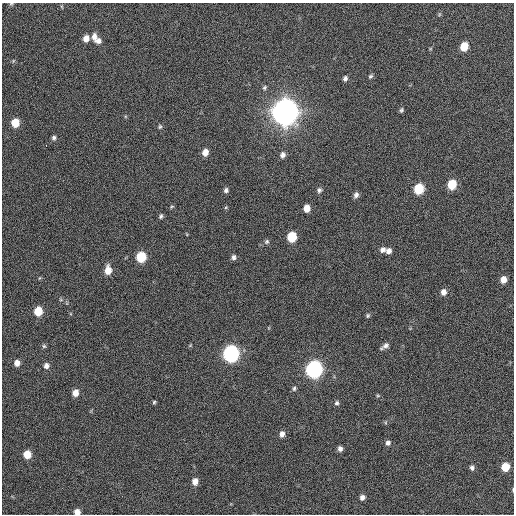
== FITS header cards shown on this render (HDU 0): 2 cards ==
NAXIS1  =                  512 / Axis length
NAXIS2  =                  512 / Axis length

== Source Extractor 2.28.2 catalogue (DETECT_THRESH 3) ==
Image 512 x 512 px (HDU 0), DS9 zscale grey, 1 PNG px = 1 image px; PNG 516 x 516 px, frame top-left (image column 1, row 512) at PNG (2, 3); no overlay
Background 503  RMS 21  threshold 64.2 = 3 sigma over >= 5 px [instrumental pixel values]
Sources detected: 58; all 58 listed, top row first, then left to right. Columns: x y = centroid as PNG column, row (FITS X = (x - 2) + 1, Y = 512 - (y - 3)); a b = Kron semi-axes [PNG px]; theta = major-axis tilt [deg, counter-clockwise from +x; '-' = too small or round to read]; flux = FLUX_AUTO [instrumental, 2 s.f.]
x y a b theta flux
11 4 5 5 - 1.8e+03
439 14 6 4 -73 1.7e+03
94 36 10 6 -86 7.8e+03
86 38 7 6 - 1.0e+04
98 41 8 7 - 6.2e+03
464 46 7 6 - 2.7e+04
13 61 5 3 - 1.5e+03
370 76 6 4 39 2.3e+03
345 78 6 5 - 3.8e+03
264 87 6 5 - 2.6e+03
401 110 6 5 - 2.4e+03
285 112 10 9 - 2.4e+06
15 123 7 6 - 2.8e+04
160 127 6 5 - 2.2e+03
54 138 6 5 - 3.3e+03
46 145 2 2 - 3.0e+03
205 152 7 6 - 1.1e+04
283 155 7 6 - 5.9e+03
452 184 7 6 - 3.9e+04
419 189 7 6 - 5.5e+04
226 190 6 5 - 3.6e+03
319 190 7 6 - 3.7e+03
356 195 7 6 - 4.8e+03
172 207 6 4 44 1.7e+03
307 208 6 5 - 1.4e+04
161 216 6 4 63 2.8e+03
292 237 7 6 - 5.5e+04
267 241 6 6 - 3.0e+03
383 250 8 6 25 6.4e+03
389 251 7 6 - 6.3e+03
141 257 7 6 - 6.0e+04
234 257 7 5 87 4.4e+03
108 270 8 6 88 1.9e+04
503 280 6 5 - 1.2e+04
443 292 7 6 - 7.8e+03
38 311 7 6 - 3.2e+04
368 315 5 5 - 2.3e+03
44 346 6 5 - 2.2e+03
385 346 9 6 41 5.8e+03
231 354 8 7 - 4.7e+05
17 363 6 5 - 9.8e+03
46 366 6 6 - 5.9e+03
314 369 8 7 - 5.4e+05
294 388 7 5 86 2.8e+03
75 393 7 6 - 1.2e+04
378 396 5 3 - 1.5e+03
154 402 5 4 - 2.0e+03
337 403 6 6 - 3.1e+03
282 434 7 6 - 6.9e+03
388 443 6 6 - 4.4e+03
340 449 5 5 - 5.6e+03
27 454 6 6 - 2.4e+04
505 467 6 6 - 3.0e+04
472 468 6 5 - 4.1e+03
195 482 6 6 - 1.0e+04
513 489 5 2 - 1.3e+03
362 497 6 6 - 5.7e+03
77 512 5 5 - 1.1e+04
At the frame edge (FLAGS 8, measured only in part): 3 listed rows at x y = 11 4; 513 489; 77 512